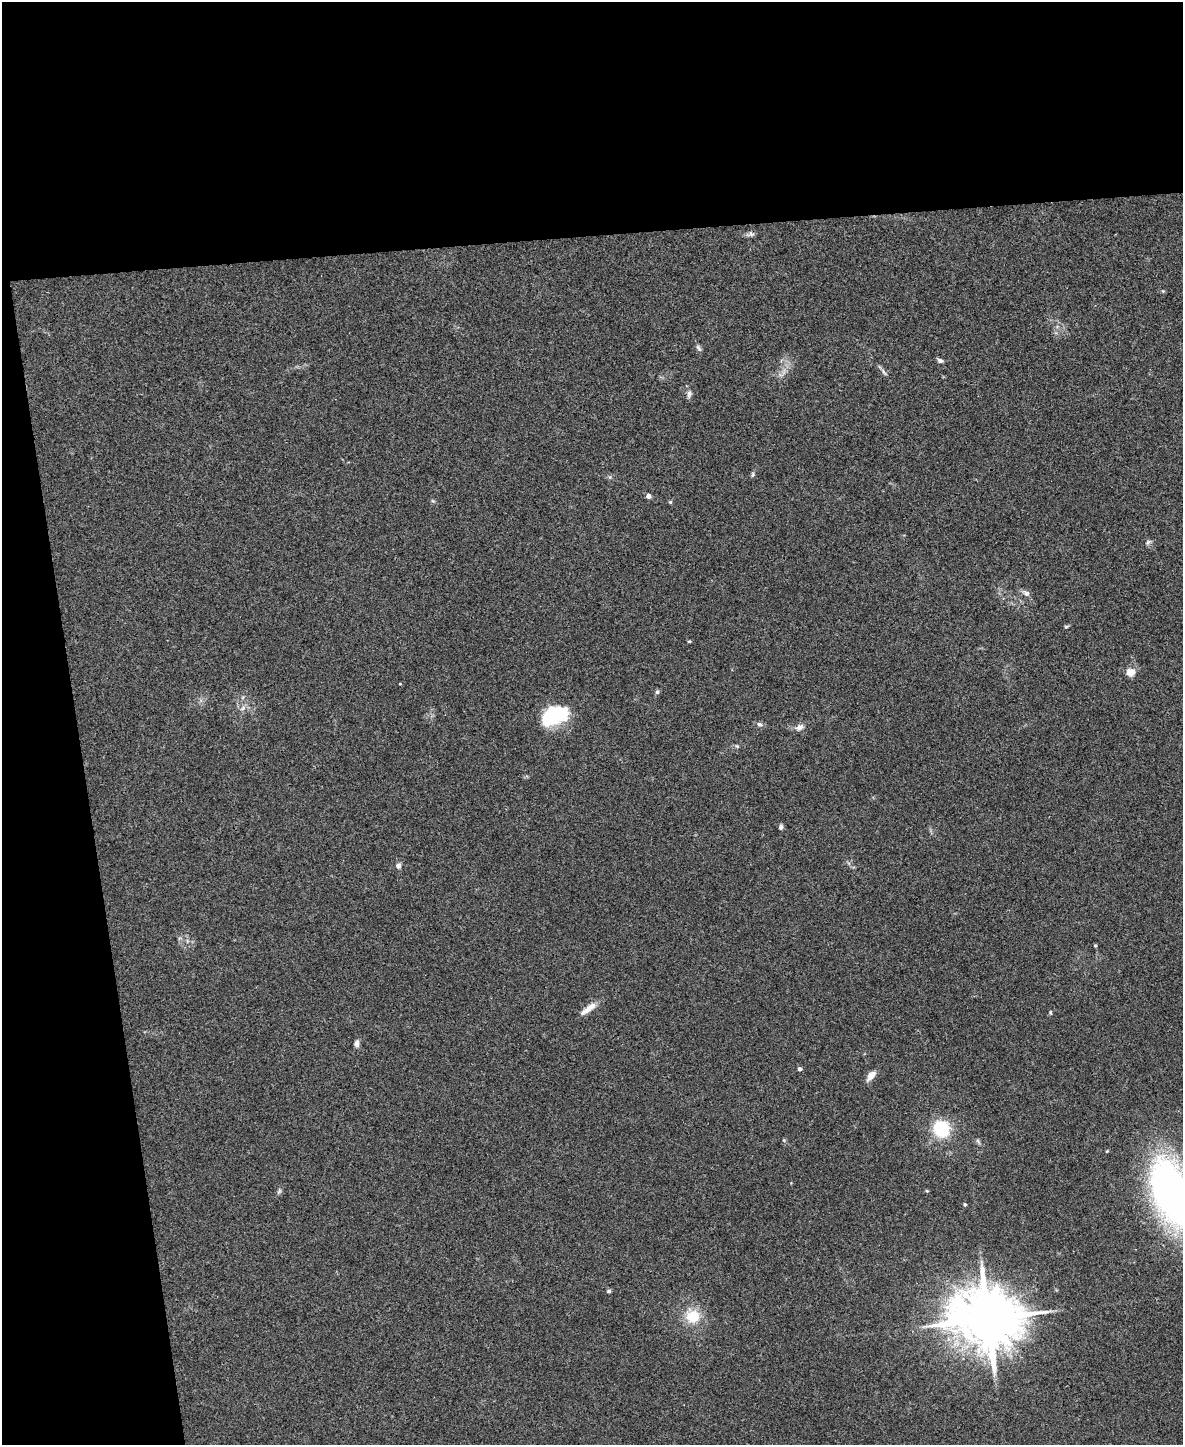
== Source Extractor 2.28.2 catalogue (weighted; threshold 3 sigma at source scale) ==
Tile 1 of 4 x 3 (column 1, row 1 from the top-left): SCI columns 1-1181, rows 3019-4461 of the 4724 x 4706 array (HDU 1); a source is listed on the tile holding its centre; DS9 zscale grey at full resolution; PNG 1185 x 1447 px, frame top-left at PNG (2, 2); no overlay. Shown black and unused: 23% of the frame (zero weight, under 3 of 4 exposures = <1% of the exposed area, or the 3 px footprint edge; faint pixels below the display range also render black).
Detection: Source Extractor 2.28.2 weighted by HDU 2 'WHT'; one run over the whole footprint, this tile lists its part. Background 0.0469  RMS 0.0052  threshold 0.0232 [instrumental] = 3 sigma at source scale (4.5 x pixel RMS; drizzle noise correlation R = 1.50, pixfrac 1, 0.05/0.05 arcsec/px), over >= 5 px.
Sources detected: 37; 1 inside a brighter listed object's ellipse — not listed separately; the other 36 listed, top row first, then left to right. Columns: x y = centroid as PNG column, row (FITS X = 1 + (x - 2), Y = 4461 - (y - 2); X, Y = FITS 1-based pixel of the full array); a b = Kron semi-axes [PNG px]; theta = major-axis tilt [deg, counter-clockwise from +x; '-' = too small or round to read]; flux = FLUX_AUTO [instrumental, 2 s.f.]
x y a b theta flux
751 234 8 7 - 1.3
699 348 11 5 -56 1.2
940 361 7 5 -18 1.3
884 372 11 4 -60 1.3
689 394 12 5 83 1.7
752 474 8 4 81 0.8
610 477 6 4 -72 0.72
648 496 4 4 - 2.9
670 502 5 4 - 0.58
1148 542 8 5 31 1.1
1026 593 8 7 - 2
1066 627 6 4 0 0.64
689 641 4 4 - 0.53
1131 672 5 4 - 16
400 684 3 2 - 0.37
657 692 6 5 - 0.96
243 708 8 5 45 1.4
554 715 26 15 25 39
759 724 7 6 - 1.4
799 727 11 7 34 2.4
781 827 5 5 - 1.4
398 866 6 5 - 1.8
1095 945 4 4 - 0.53
592 1006 16 8 34 4.4
1051 1012 6 3 -81 0.59
357 1044 9 6 85 1.8
800 1069 4 4 - 1.9
871 1076 16 7 50 3.4
941 1129 18 17 - 22
279 1191 8 4 53 0.93
927 1191 5 3 - 0.52
1171 1192 54 27 -69 240
965 1204 4 3 - 1
609 1291 6 5 - 0.81
692 1317 13 12 - 15
987 1318 18 15 -7 4200
Isophote crosses this tile's border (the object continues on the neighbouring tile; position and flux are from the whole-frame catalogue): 1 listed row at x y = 1171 1192